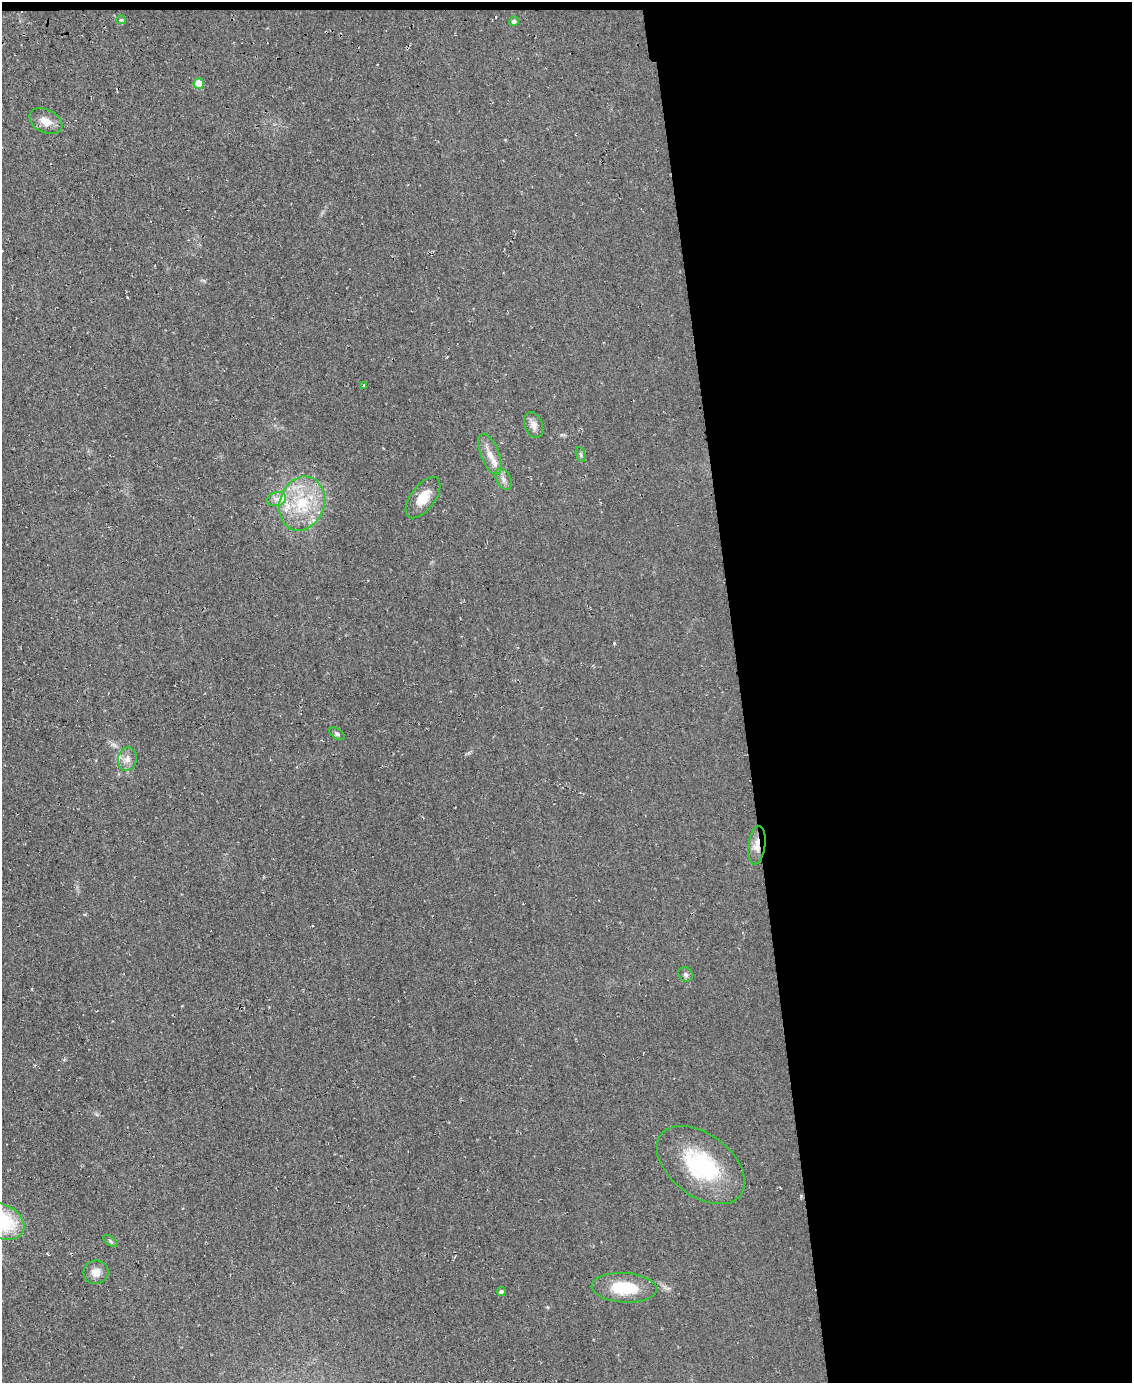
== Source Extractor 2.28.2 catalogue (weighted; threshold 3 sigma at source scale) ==
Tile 4 of 4 x 3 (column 4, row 1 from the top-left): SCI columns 3402-4531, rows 2937-4317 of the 4561 x 4553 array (HDU 1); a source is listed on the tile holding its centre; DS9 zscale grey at full resolution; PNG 1134 x 1385 px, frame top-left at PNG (2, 2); each listed source drawn as its Kron ellipse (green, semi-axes under 4 px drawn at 4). Shown black and unused: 35% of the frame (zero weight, under 2 of 3 exposures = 3% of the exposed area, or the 3 px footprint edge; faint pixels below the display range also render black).
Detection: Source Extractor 2.28.2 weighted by HDU 2 'WHT'; one run over the whole footprint, this tile lists its part. Background 0.0474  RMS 0.013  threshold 0.0589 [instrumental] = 3 sigma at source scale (4.5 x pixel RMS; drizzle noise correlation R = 1.50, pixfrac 1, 0.05/0.05 arcsec/px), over >= 5 px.
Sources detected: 26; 4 inside a brighter listed object's ellipse — not listed separately; the other 22 listed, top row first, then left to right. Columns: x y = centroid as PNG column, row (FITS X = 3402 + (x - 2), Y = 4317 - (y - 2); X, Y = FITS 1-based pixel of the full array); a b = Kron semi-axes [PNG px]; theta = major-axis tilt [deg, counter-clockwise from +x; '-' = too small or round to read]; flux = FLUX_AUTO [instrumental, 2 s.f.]
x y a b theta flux
121 20 5 4 - 1.4
514 21 5 4 - 3.9
199 83 5 5 - 24
46 121 17 11 -27 14
363 385 3 2 - 1.3
534 425 13 9 -69 7.9
490 454 22 9 -69 14
581 455 8 3 -71 2
503 479 11 7 -63 5.8
423 498 24 12 53 23
277 499 9 7 14 6.2
302 504 28 22 70 66
337 734 8 5 -33 2.6
127 759 12 9 82 8.6
757 845 19 8 83 12
686 975 8 6 -48 2.9
701 1165 50 31 -37 110
2 1221 23 16 -29 86
110 1241 8 4 -36 2.2
96 1272 12 12 - 11
624 1288 32 15 -4 49
501 1292 4 4 - 3.4
Overlapping masked pixels (flux is a lower limit): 1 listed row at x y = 757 845
Isophote crosses this tile's border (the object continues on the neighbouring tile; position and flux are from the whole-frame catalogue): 1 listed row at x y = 2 1221